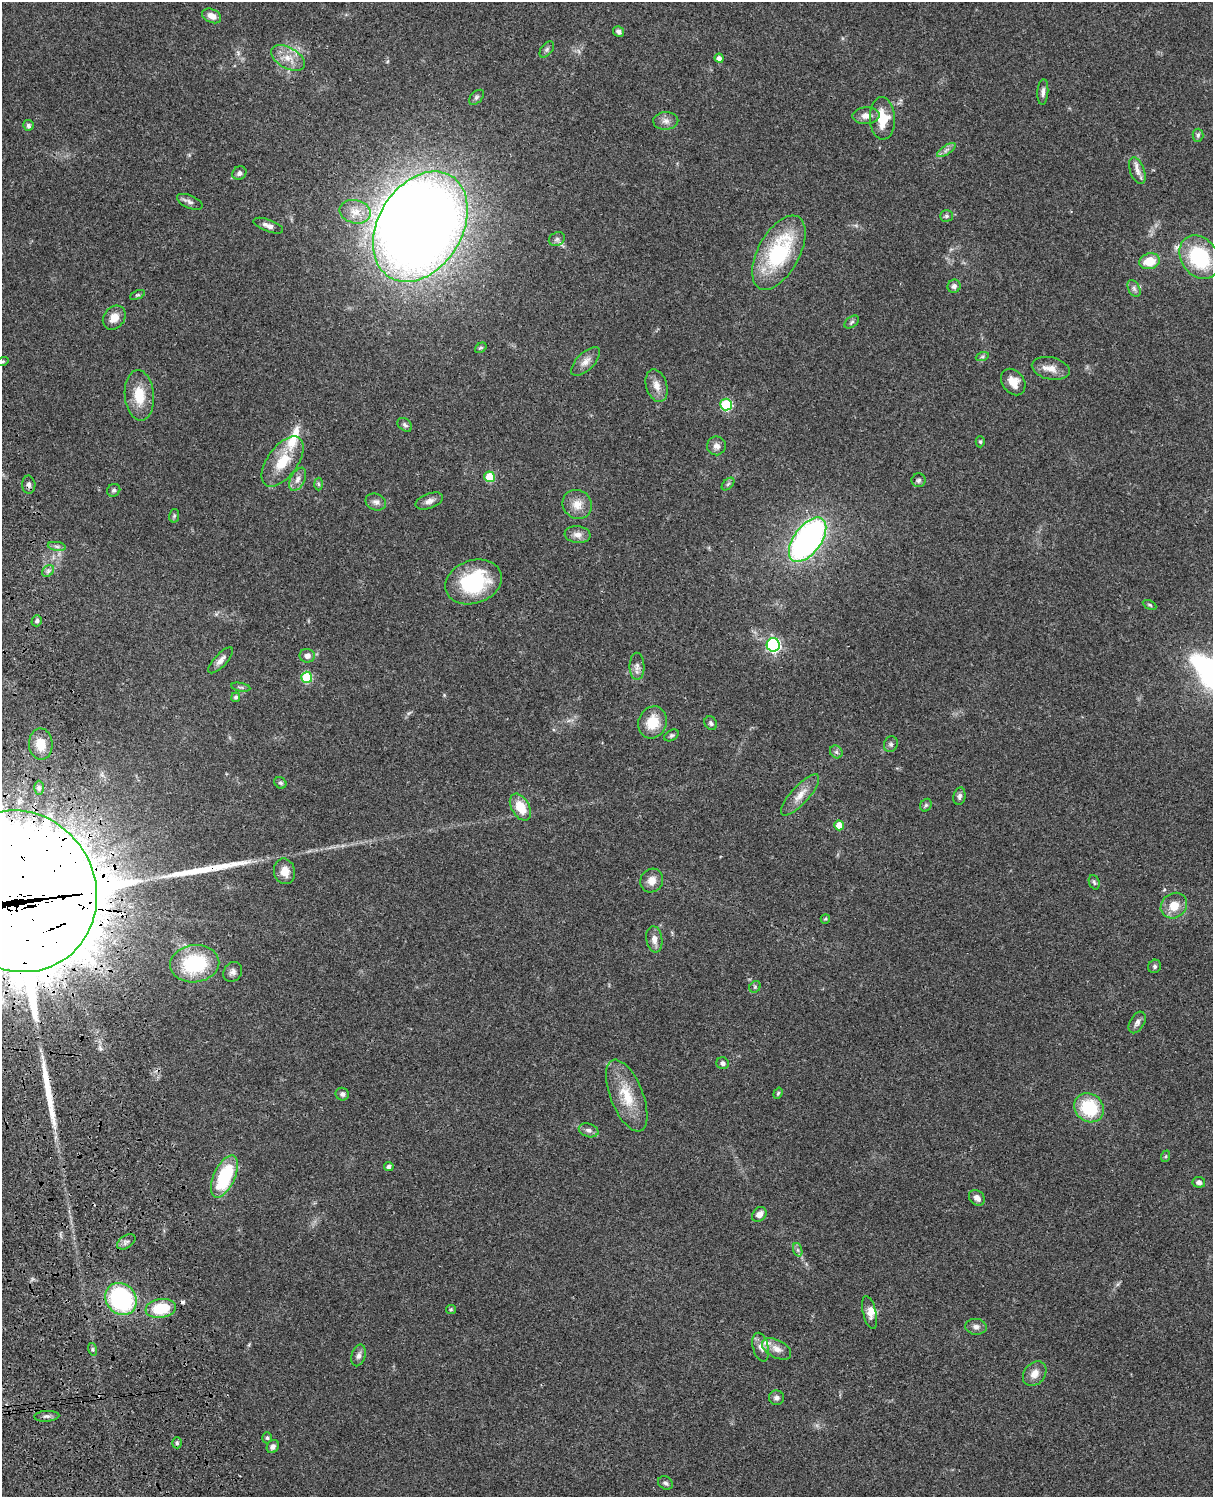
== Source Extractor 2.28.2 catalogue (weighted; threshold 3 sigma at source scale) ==
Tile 7 of 4 x 3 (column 3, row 2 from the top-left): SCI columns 2546-3756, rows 1773-3267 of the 5087 x 4927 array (HDU 1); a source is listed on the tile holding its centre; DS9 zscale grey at full resolution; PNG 1215 x 1499 px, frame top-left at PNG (2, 2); each listed source drawn as its Kron ellipse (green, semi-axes under 4 px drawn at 4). Shown black and unused: <1% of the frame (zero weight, under 3 of 4 exposures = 6% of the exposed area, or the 3 px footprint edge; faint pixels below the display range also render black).
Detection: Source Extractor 2.28.2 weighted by HDU 2 'WHT'; one run over the whole footprint, this tile lists its part. Background 0.079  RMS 0.0058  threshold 0.0262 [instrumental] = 3 sigma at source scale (4.5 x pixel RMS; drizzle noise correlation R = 1.50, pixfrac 1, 0.05/0.05 arcsec/px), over >= 5 px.
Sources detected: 132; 1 inside a brighter object's white glare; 2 cosmic-ray / hot-pixel residue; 3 long thin detections or spike segments (spike, bleed or trail) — neither listed nor drawn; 4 inside a brighter listed object's ellipse — not listed separately; the other 122 listed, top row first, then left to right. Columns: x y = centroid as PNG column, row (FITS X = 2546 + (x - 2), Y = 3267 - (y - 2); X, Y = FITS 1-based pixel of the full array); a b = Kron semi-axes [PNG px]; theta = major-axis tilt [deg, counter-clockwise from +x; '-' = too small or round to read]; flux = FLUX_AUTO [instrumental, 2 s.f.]
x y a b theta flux
212 16 10 6 -24 4.7
619 31 5 5 - 2.1
547 49 9 5 53 1.4
288 58 18 10 -29 8.1
719 58 4 4 - 2.4
1043 92 13 5 86 2.4
476 97 9 5 46 1.4
866 116 13 8 2 4.8
882 118 21 12 -88 14
666 121 12 9 2 3.3
28 125 5 5 - 1.6
1198 135 6 5 - 1.2
946 150 11 4 34 1.9
1137 171 14 7 -68 3.6
239 173 7 6 - 1.9
190 202 14 6 -23 2.3
355 212 16 11 -13 7
947 216 6 5 - 1.3
268 226 15 6 -21 3.1
420 227 59 42 59 860
557 239 8 6 27 1.7
779 253 41 20 61 55
1199 257 23 18 -54 45
1149 261 10 7 14 11
954 286 7 6 - 2
1134 288 9 5 -64 1.8
137 295 8 4 25 0.89
114 318 13 10 52 5.9
852 322 8 5 36 1.4
481 348 6 4 37 0.95
982 357 6 4 19 0.99
3 361 6 3 19 0.76
586 361 18 8 44 4.6
1051 368 19 11 -13 6.1
1013 382 14 10 -54 7.3
657 386 17 10 -73 5.4
139 395 25 14 -85 14
726 405 6 6 - 50
405 425 8 5 -40 1.5
980 442 6 4 -88 0.91
716 446 9 9 - 3.1
282 461 29 15 54 17
490 477 5 5 - 21
298 479 12 7 62 3.4
919 480 7 7 - 1.4
319 484 6 4 -88 0.93
728 484 7 4 45 1.1
29 485 9 6 -86 2
114 490 7 6 - 1.3
429 501 14 7 21 3.1
376 502 10 8 -23 2.8
577 504 15 14 - 6.9
174 516 7 5 78 0.97
578 535 13 8 -6 3.8
808 540 25 13 54 190
57 546 9 4 -9 1.6
48 571 6 5 - 1.5
473 582 29 21 19 45
1150 605 7 4 -27 0.88
37 621 6 5 - 1.4
773 645 6 6 - 120
307 656 7 6 - 3.3
221 660 17 6 47 3.2
637 666 13 7 -90 3.1
307 677 5 5 - 32
241 687 10 3 -11 0.94
236 697 5 4 - 1.3
653 722 16 14 65 13
711 723 7 6 - 1.5
672 735 8 5 28 1.2
41 744 15 12 -87 10
891 744 8 6 67 1.5
836 752 7 5 -45 1.4
280 783 6 5 - 1.2
39 788 7 5 -90 1.3
800 795 26 8 48 6.9
959 796 9 6 78 1.7
926 805 6 5 - 1.1
520 807 15 9 -60 13
839 825 5 5 - 8.8
284 871 13 10 -78 6.1
652 880 12 11 - 5
1094 882 7 5 -69 1.1
18 891 82 77 -58 20000
1174 906 14 12 39 9.2
825 919 5 4 - 0.73
654 939 13 8 -82 4
195 964 24 18 6 42
1155 966 7 6 - 1.4
233 972 10 8 53 2.5
755 987 6 5 - 0.87
1137 1022 12 7 60 2.5
723 1063 6 6 - 1.7
778 1093 6 4 71 0.84
342 1094 6 6 - 1.8
627 1096 38 16 -68 19
1089 1108 15 13 -42 28
589 1130 10 6 -17 2.2
1166 1156 6 4 71 0.73
389 1166 4 4 - 1.7
224 1176 23 11 66 39
1199 1182 6 5 - 2.1
977 1198 9 7 -43 3
759 1214 8 6 45 4
126 1242 10 6 32 2.1
798 1250 7 4 -71 1.2
121 1299 17 14 -46 71
161 1308 15 9 8 23
451 1309 5 4 - 0.67
870 1313 16 6 -76 4.2
976 1327 11 8 -6 2.7
761 1347 14 8 -76 3.4
92 1349 6 4 -72 0.97
777 1349 16 9 -28 4.9
359 1355 11 7 74 2.3
1035 1374 13 10 50 5
777 1398 7 7 - 2.1
47 1416 12 5 3 1.9
267 1438 5 5 - 0.93
177 1443 5 4 - 1.2
273 1446 7 5 56 2
665 1483 8 6 -32 1.5
Overlapping masked pixels (flux is a lower limit): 2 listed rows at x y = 29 485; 18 891
Isophote crosses this tile's border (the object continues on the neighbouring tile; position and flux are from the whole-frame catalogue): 1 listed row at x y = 18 891